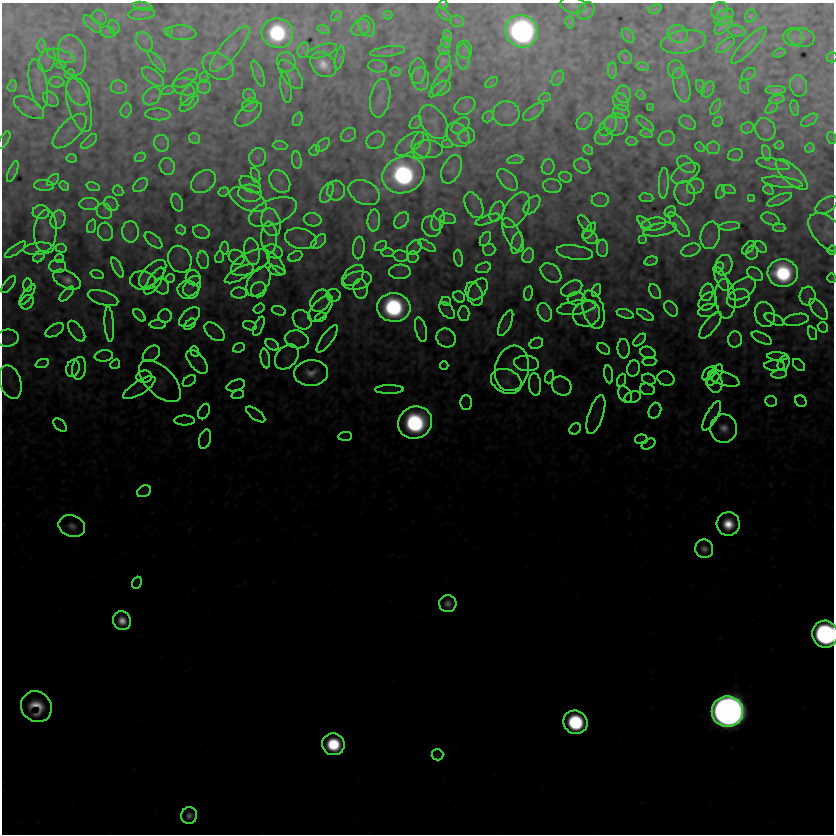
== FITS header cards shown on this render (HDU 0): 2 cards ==
NAXIS1  =                  832
NAXIS2  =                  832

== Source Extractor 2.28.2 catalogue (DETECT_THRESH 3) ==
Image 832 x 832 px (HDU 0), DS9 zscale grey, 1 PNG px = 1 image px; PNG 836 x 836 px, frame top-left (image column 1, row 832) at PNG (2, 3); each listed source drawn as its Kron ellipse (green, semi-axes under 4 px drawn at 4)
Background 0.965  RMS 1.1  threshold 3.2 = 3 sigma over >= 5 px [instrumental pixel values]
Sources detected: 459; all 459 listed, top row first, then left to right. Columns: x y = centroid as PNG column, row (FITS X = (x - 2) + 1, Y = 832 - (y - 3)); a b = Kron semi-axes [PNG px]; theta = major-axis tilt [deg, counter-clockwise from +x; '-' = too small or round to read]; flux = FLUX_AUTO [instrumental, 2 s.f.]
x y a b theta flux
444 4 4 4 - 120
573 5 13 8 -11 340
143 6 9 4 -13 280
655 9 7 2 21 69
720 10 9 8 - 260
586 11 10 7 42 300
141 14 13 5 5 250
444 14 9 3 -41 120
388 15 4 4 - 66
336 16 6 3 36 79
751 16 6 5 - 140
99 17 8 6 -45 190
724 17 11 6 34 380
457 21 7 5 -13 130
570 22 6 4 -80 180
93 24 11 5 -42 250
367 26 10 8 -71 360
723 26 11 5 43 380
114 27 7 5 -67 120
361 28 10 8 35 330
324 30 6 3 -18 150
168 31 4 3 - 85
522 31 16 15 - 59000
737 31 8 5 -10 160
107 32 7 5 -21 150
181 33 15 7 -3 240
277 33 16 15 - 12000
678 34 10 8 -24 470
447 36 6 4 -70 190
628 36 8 5 -54 170
793 37 9 9 - 320
801 37 13 9 -9 380
144 42 10 7 -57 320
683 42 23 11 10 810
446 43 5 4 - 170
725 45 11 5 36 300
749 45 24 6 46 480
42 46 7 4 -90 130
230 49 28 9 50 710
303 50 8 5 78 320
444 50 6 3 -28 160
465 50 9 7 -77 240
322 51 16 6 17 300
388 51 17 5 7 260
779 53 6 3 20 120
72 55 20 13 -78 790
61 56 14 5 -17 290
463 57 13 6 -90 380
625 57 7 6 - 130
832 57 5 5 - 95
340 58 12 4 78 150
47 60 12 7 69 320
443 61 9 6 66 380
157 62 13 3 -51 180
286 62 10 9 - 330
61 65 4 3 - 100
323 65 14 11 -40 1400
218 66 17 12 -31 790
377 66 9 6 -7 200
642 67 6 3 -15 140
676 70 9 8 - 230
418 71 12 8 89 300
612 71 8 4 90 110
396 72 5 4 - 180
70 74 5 4 - 83
258 74 14 5 -69 230
291 74 17 8 -54 470
749 74 8 5 37 110
153 77 13 6 -38 340
186 78 13 7 34 290
204 78 5 4 - 98
558 78 8 5 60 140
420 79 11 8 -86 470
441 81 19 5 57 280
57 82 7 5 -1 140
492 82 7 4 33 110
38 84 25 9 -80 580
682 85 17 8 -76 460
12 86 6 3 72 170
798 86 11 8 -79 320
119 87 8 6 -7 190
185 87 13 8 -8 400
204 87 7 6 - 210
286 87 15 5 -81 270
701 87 7 4 -72 120
745 87 7 4 -71 110
441 88 10 6 30 260
708 89 8 5 59 160
168 90 7 4 19 120
776 90 10 4 0 280
78 92 15 10 -61 510
623 94 9 7 -82 250
188 95 10 6 69 220
249 95 6 6 - 140
641 95 5 4 - 91
152 96 10 7 47 380
545 97 6 4 19 86
380 98 19 10 80 700
51 99 9 6 -44 190
777 99 7 3 9 200
621 102 9 7 -52 210
189 104 11 4 37 180
79 105 28 11 -74 710
250 105 8 6 27 250
465 106 11 8 29 300
29 107 17 8 -32 440
651 107 3 2 - 71
715 107 8 3 59 120
771 108 7 3 33 100
795 108 8 4 -82 80
126 110 7 5 70 120
533 112 12 6 36 220
621 112 8 6 -17 200
158 114 13 6 -4 260
248 114 16 8 40 520
506 114 13 12 - 500
488 117 6 5 - 120
298 119 7 4 72 140
809 120 9 5 33 140
584 121 9 7 53 240
434 122 18 12 -57 480
718 122 5 4 - 97
416 123 7 5 51 120
688 123 9 6 -30 180
616 124 11 11 - 460
645 124 10 3 -37 120
461 125 10 6 37 230
608 126 11 7 49 350
747 128 6 5 - 120
765 129 11 10 - 390
70 131 22 10 46 610
646 134 6 3 -14 170
348 135 8 6 34 170
458 135 13 10 -50 500
467 136 8 7 - 230
604 137 9 8 - 260
832 138 6 3 -71 71
195 139 6 5 - 220
667 139 8 7 - 250
4 140 9 4 59 150
376 140 10 8 38 260
89 141 10 5 42 160
632 141 5 3 - 130
161 143 8 7 - 210
410 144 17 8 37 440
447 144 5 2 - 120
323 145 8 5 45 190
779 145 4 3 - 110
280 146 7 4 -1 140
421 146 13 9 86 530
700 147 5 4 - 89
713 148 7 6 - 270
810 148 5 4 - 120
428 149 14 9 -3 380
315 150 6 4 42 94
588 150 5 4 - 170
766 153 8 4 -75 220
735 155 8 5 15 130
140 157 6 4 31 85
258 157 9 8 - 260
72 158 5 3 - 93
297 160 9 5 -83 120
515 160 8 3 4 180
686 164 10 7 -41 250
773 164 17 5 -11 300
167 166 8 7 - 210
582 166 8 6 -37 250
548 167 8 6 89 170
452 169 15 9 65 520
13 172 11 4 68 200
686 173 15 8 29 370
403 175 21 18 21 27000
792 175 20 8 -43 640
255 176 8 3 -71 93
566 177 6 5 - 100
53 180 7 4 46 110
508 180 13 7 -46 410
203 181 14 10 38 490
280 181 12 9 -52 360
782 182 20 5 -7 290
664 183 15 5 87 300
250 184 12 7 -32 190
44 185 10 5 -4 180
140 185 8 5 41 130
64 186 5 4 - 160
552 186 9 7 -9 190
695 186 9 7 34 240
93 187 7 4 -17 97
336 190 10 9 - 330
729 190 7 4 -18 110
768 190 5 3 - 120
118 191 6 4 -44 110
224 192 5 4 - 88
364 192 16 11 -26 540
720 192 7 4 72 120
250 193 12 8 -3 420
327 193 11 5 65 320
685 193 12 10 -74 390
646 198 7 3 -8 79
752 199 3 3 - 87
248 200 20 10 -25 830
600 200 8 7 - 250
779 200 13 5 23 290
177 203 9 5 -73 140
89 204 10 6 0 180
111 204 8 6 -45 250
474 205 14 8 -65 350
532 205 11 6 51 290
826 205 12 7 34 310
516 210 19 11 58 700
104 211 8 7 - 240
41 212 8 7 - 200
273 212 25 12 22 780
497 212 11 6 65 260
670 212 6 5 - 130
448 219 8 5 -10 150
771 219 9 5 -23 160
58 220 9 7 74 370
313 220 9 6 -11 180
374 220 11 6 85 540
401 220 9 6 52 210
438 220 11 6 76 250
487 220 13 3 19 130
271 222 14 9 -74 590
585 223 10 4 -56 120
644 223 8 3 -41 180
654 224 13 6 12 230
679 225 15 5 -51 300
92 226 7 4 70 130
432 226 10 9 - 380
730 226 10 4 4 300
779 228 6 3 -8 160
181 230 5 4 - 140
660 230 17 6 11 370
45 231 21 11 85 790
589 231 9 4 55 180
105 232 9 7 -75 220
130 232 10 8 -85 360
201 232 9 6 -21 260
828 233 24 14 -44 1100
513 235 18 7 -62 460
710 235 14 9 77 420
590 237 8 6 -35 270
269 238 16 8 -88 430
301 239 16 10 -13 450
485 239 8 4 59 120
642 239 4 3 - 78
153 240 10 5 -40 170
318 242 9 5 43 330
517 243 11 5 76 320
381 246 7 4 33 86
427 246 10 4 -32 140
414 247 8 6 45 190
761 247 7 4 -45 93
61 248 5 3 - 110
224 248 6 4 -90 90
359 248 11 5 86 200
603 248 8 5 -89 320
748 248 8 3 50 140
39 249 15 6 4 280
16 250 12 4 35 210
489 250 6 6 - 130
691 250 10 6 21 200
832 250 5 3 - 140
274 251 9 6 -24 200
252 252 13 7 -80 400
388 252 7 3 -1 90
575 253 18 7 -8 370
752 253 7 6 - 220
295 256 7 4 23 120
401 256 7 5 -11 150
528 256 7 5 72 320
39 257 6 4 43 170
220 257 6 4 72 75
236 257 8 7 - 190
413 257 6 5 - 100
459 258 8 4 -81 100
60 259 5 4 - 130
180 259 14 11 -66 390
203 260 9 5 -81 170
651 261 7 4 15 130
250 263 21 10 26 770
276 264 13 5 -53 230
724 265 10 8 72 330
58 266 8 6 -2 230
117 268 11 4 -64 280
483 268 8 5 18 120
718 268 6 3 45 120
276 271 8 4 -12 170
400 272 11 7 1 230
551 273 12 8 -41 300
783 273 15 14 - 13000
97 274 7 4 -18 91
153 274 17 9 45 540
239 274 16 6 29 300
755 274 8 6 -37 170
353 275 12 8 43 450
170 278 4 3 - 110
193 278 7 7 - 200
832 278 4 3 - 120
721 279 13 5 -64 380
67 280 15 8 -26 780
143 281 13 9 -8 410
154 281 15 6 56 270
259 281 16 10 59 420
357 281 15 9 14 350
9 285 10 4 51 170
28 285 7 4 90 140
162 286 8 7 - 200
192 286 11 7 56 400
361 289 9 7 -81 280
478 289 12 8 52 290
572 289 11 7 27 240
742 289 15 9 34 620
188 290 11 9 -3 390
259 290 8 7 - 190
597 290 6 4 71 89
655 291 8 5 -64 130
707 292 9 6 74 340
239 293 8 5 1 150
528 293 7 3 82 75
67 294 9 4 47 190
474 294 12 8 -69 320
27 295 12 4 54 220
334 295 7 6 - 200
807 296 9 8 - 250
459 297 6 5 - 97
103 298 16 7 -18 430
738 298 12 9 25 380
576 299 9 6 -1 230
725 299 20 10 -86 550
320 301 12 9 55 480
446 301 5 3 - 150
707 301 10 7 46 370
27 302 8 6 57 160
394 307 17 14 -6 20000
576 307 20 7 9 460
259 309 6 4 36 120
321 309 16 8 48 470
671 309 8 5 -54 170
819 309 12 6 -50 280
447 310 10 5 -50 170
593 310 19 10 -74 600
279 311 7 4 -18 150
708 311 10 6 15 210
545 312 10 6 -68 430
464 313 7 5 -89 130
587 314 14 12 28 580
625 314 9 4 -16 240
765 314 13 10 -76 350
139 315 7 3 -48 170
645 315 9 2 -30 180
165 316 7 6 - 180
189 317 12 7 42 310
321 317 6 3 24 140
774 319 10 5 -25 140
302 320 10 8 -50 260
796 320 12 6 10 220
506 323 14 5 65 250
109 324 18 4 -86 290
158 324 8 3 -3 190
190 324 7 4 41 230
710 325 16 6 52 390
250 326 7 4 -19 150
259 326 10 4 66 180
823 327 6 4 -46 96
55 330 10 5 31 180
421 330 13 5 -76 210
77 331 12 6 -53 300
214 332 12 7 -41 330
812 333 7 4 -71 130
8 338 11 8 8 340
446 338 10 9 - 330
762 338 11 5 -26 190
297 339 12 9 -13 480
327 339 16 5 54 310
735 339 8 7 - 230
640 340 8 4 46 210
536 343 7 5 25 120
272 345 7 5 -35 250
239 348 6 4 21 110
604 349 7 4 -38 110
624 349 10 6 -85 190
195 351 5 3 - 140
648 353 8 5 -21 160
151 354 10 6 41 210
104 356 9 5 8 190
778 356 10 3 -2 240
287 357 14 10 49 420
265 359 10 4 -80 320
197 362 14 7 -50 400
649 362 7 4 7 110
526 363 12 7 -5 340
784 363 8 5 62 150
42 364 7 4 19 97
115 364 5 4 - 92
444 365 4 3 - 86
799 365 7 4 -45 110
775 366 10 5 -1 190
73 368 9 6 73 230
79 368 11 7 82 320
512 368 23 17 77 1200
633 368 8 6 74 170
311 373 17 13 6 1400
709 373 8 5 45 150
609 374 9 4 -82 210
779 374 8 4 7 240
714 375 12 5 56 280
144 377 8 6 8 180
549 377 6 4 72 97
666 378 9 7 -22 210
724 378 16 6 -19 320
649 379 7 5 -19 150
622 380 6 4 71 110
160 381 26 14 -45 980
189 381 7 4 36 120
506 381 16 11 -24 690
10 382 17 10 -72 650
715 383 10 7 -85 390
535 384 11 6 -85 210
236 385 10 5 18 210
562 386 10 9 - 380
139 388 18 6 32 350
647 389 7 5 -17 150
389 390 14 4 0 230
238 394 6 4 19 86
625 395 9 6 -63 250
633 397 8 5 17 190
771 401 6 5 - 110
801 401 6 5 - 110
466 402 7 5 90 140
655 411 8 6 69 240
204 412 8 5 63 140
256 415 11 5 -36 180
596 415 20 7 72 490
712 416 16 5 61 300
185 420 10 5 0 230
415 423 17 16 - 23000
60 425 8 5 -46 160
724 428 14 13 - 1400
575 429 6 5 - 120
345 436 7 4 1 120
205 439 10 6 74 240
641 439 6 5 - 120
648 444 7 4 28 130
144 491 7 5 30 160
728 524 11 11 - 3400
72 526 13 10 -21 900
704 549 9 9 - 870
137 583 6 4 70 97
448 604 8 8 - 840
122 621 9 9 - 1700
825 634 13 13 - 48000
36 707 16 15 - 3800
727 711 16 15 - 260000
575 722 12 11 - 15000
333 744 11 11 - 8100
438 755 6 5 - 130
189 815 8 8 - 710
At the frame edge (FLAGS 8, measured only in part): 7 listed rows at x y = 444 4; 573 5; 832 57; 828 233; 832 250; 832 278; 825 634